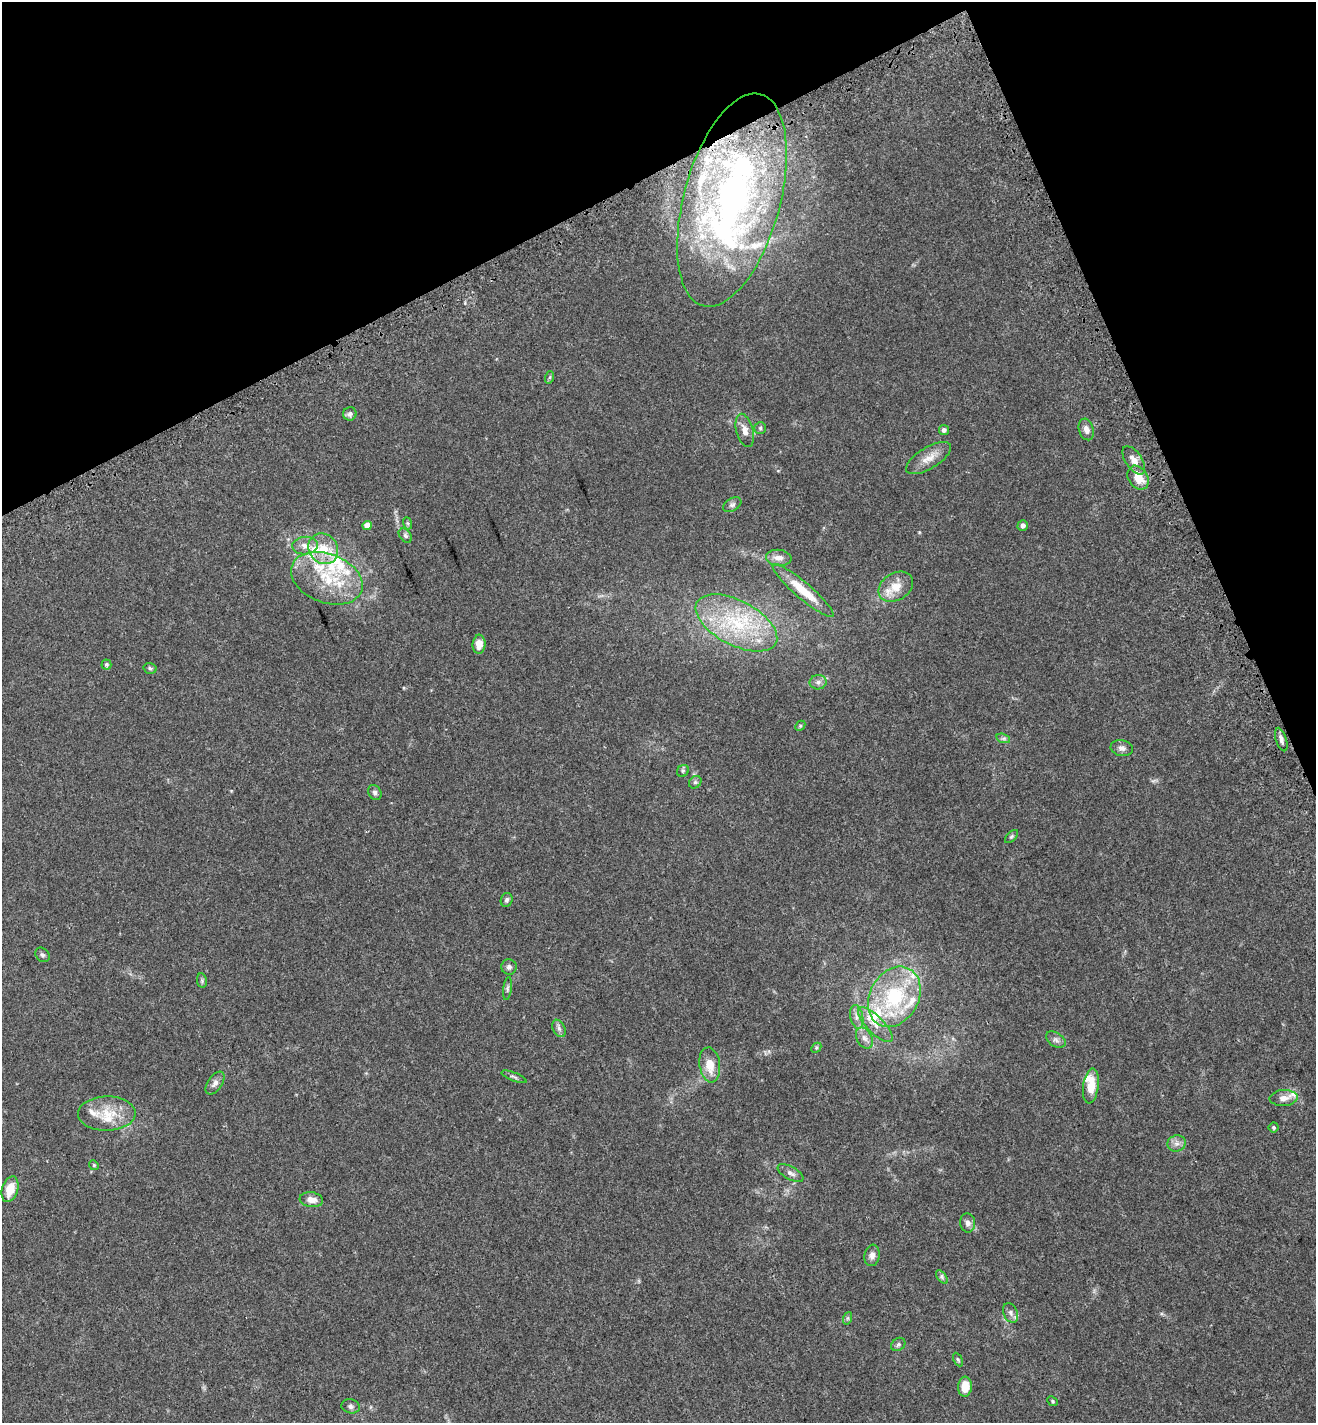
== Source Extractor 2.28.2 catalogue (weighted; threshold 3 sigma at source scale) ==
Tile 3 of 4 x 4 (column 3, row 1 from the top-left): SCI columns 2897-4210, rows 4354-5774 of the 5737 x 5870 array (HDU 1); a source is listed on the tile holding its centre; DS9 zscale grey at full resolution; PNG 1318 x 1425 px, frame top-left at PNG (2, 2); each listed source drawn as its Kron ellipse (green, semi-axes under 4 px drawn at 4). Shown black and unused: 21% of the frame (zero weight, under 3 of 5 exposures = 6% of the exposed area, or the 3 px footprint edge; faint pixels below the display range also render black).
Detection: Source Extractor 2.28.2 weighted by HDU 2 'WHT'; one run over the whole footprint, this tile lists its part. Background 0.0302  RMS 0.0027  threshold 0.0122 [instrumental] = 3 sigma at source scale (4.5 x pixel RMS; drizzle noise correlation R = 1.50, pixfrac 1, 0.0396/0.0396 arcsec/px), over >= 5 px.
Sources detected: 87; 19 inside a brighter listed object's ellipse — not listed separately; the other 68 listed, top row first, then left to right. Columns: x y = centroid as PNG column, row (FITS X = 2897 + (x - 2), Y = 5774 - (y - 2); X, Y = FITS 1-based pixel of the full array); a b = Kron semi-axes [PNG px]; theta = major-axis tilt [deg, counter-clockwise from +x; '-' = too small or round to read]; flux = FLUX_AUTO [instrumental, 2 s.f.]
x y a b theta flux
732 200 109 48 75 100
550 377 6 4 71 0.33
350 414 7 6 - 0.79
760 428 6 6 - 0.48
1086 429 11 7 -72 1.4
745 430 17 8 -75 2.1
944 430 5 5 - 0.79
928 458 25 10 32 3.2
1134 460 16 8 -56 2.2
1138 478 13 9 -57 4.4
732 505 10 6 31 0.73
407 523 6 4 -70 0.37
367 525 5 4 - 2.8
1023 525 5 5 - 0.93
405 536 8 5 -50 0.61
305 546 13 9 5 2
323 549 16 14 -53 5.6
779 558 13 8 -5 1.8
327 578 37 24 -21 14
896 587 18 13 31 4.3
803 591 39 8 -41 6.5
736 623 44 22 -28 18
479 644 9 6 85 2.5
106 665 5 5 - 0.42
150 668 6 5 - 0.44
818 682 8 7 - 0.86
800 726 6 4 46 0.32
1003 738 7 4 -18 0.54
1281 740 12 5 -72 1
1122 748 11 8 -11 1.1
683 771 6 5 - 0.4
695 782 7 5 45 0.51
375 792 8 6 -59 0.76
1011 836 8 5 45 0.45
507 900 7 5 71 0.65
42 955 8 6 -48 0.6
509 967 7 7 - 0.84
202 981 7 5 -79 0.47
507 989 11 4 83 0.61
894 997 32 24 61 21
857 1017 12 6 -78 1.3
875 1025 23 8 -45 3.1
559 1028 9 6 -63 0.81
864 1038 11 7 -62 1.4
1056 1040 11 7 -34 0.98
816 1048 6 4 45 0.36
710 1065 17 10 -82 4.1
514 1077 13 4 -21 0.62
215 1083 13 7 54 1.3
1091 1086 17 7 82 4.5
1284 1098 14 8 3 1.8
107 1113 29 17 1 6.5
1274 1127 5 5 - 0.41
1176 1143 9 8 - 1.2
94 1165 5 4 - 0.31
791 1173 14 6 -29 1.1
10 1189 13 8 72 4.1
311 1200 12 7 -8 2.1
968 1223 10 7 -84 1.2
872 1255 11 7 81 1.2
942 1277 8 4 -54 0.54
1011 1313 10 7 -66 1
848 1318 6 4 71 0.4
898 1344 8 6 39 0.57
958 1360 7 4 -63 0.34
965 1387 10 7 86 3.7
1052 1401 5 4 - 0.34
351 1406 9 7 -13 0.74